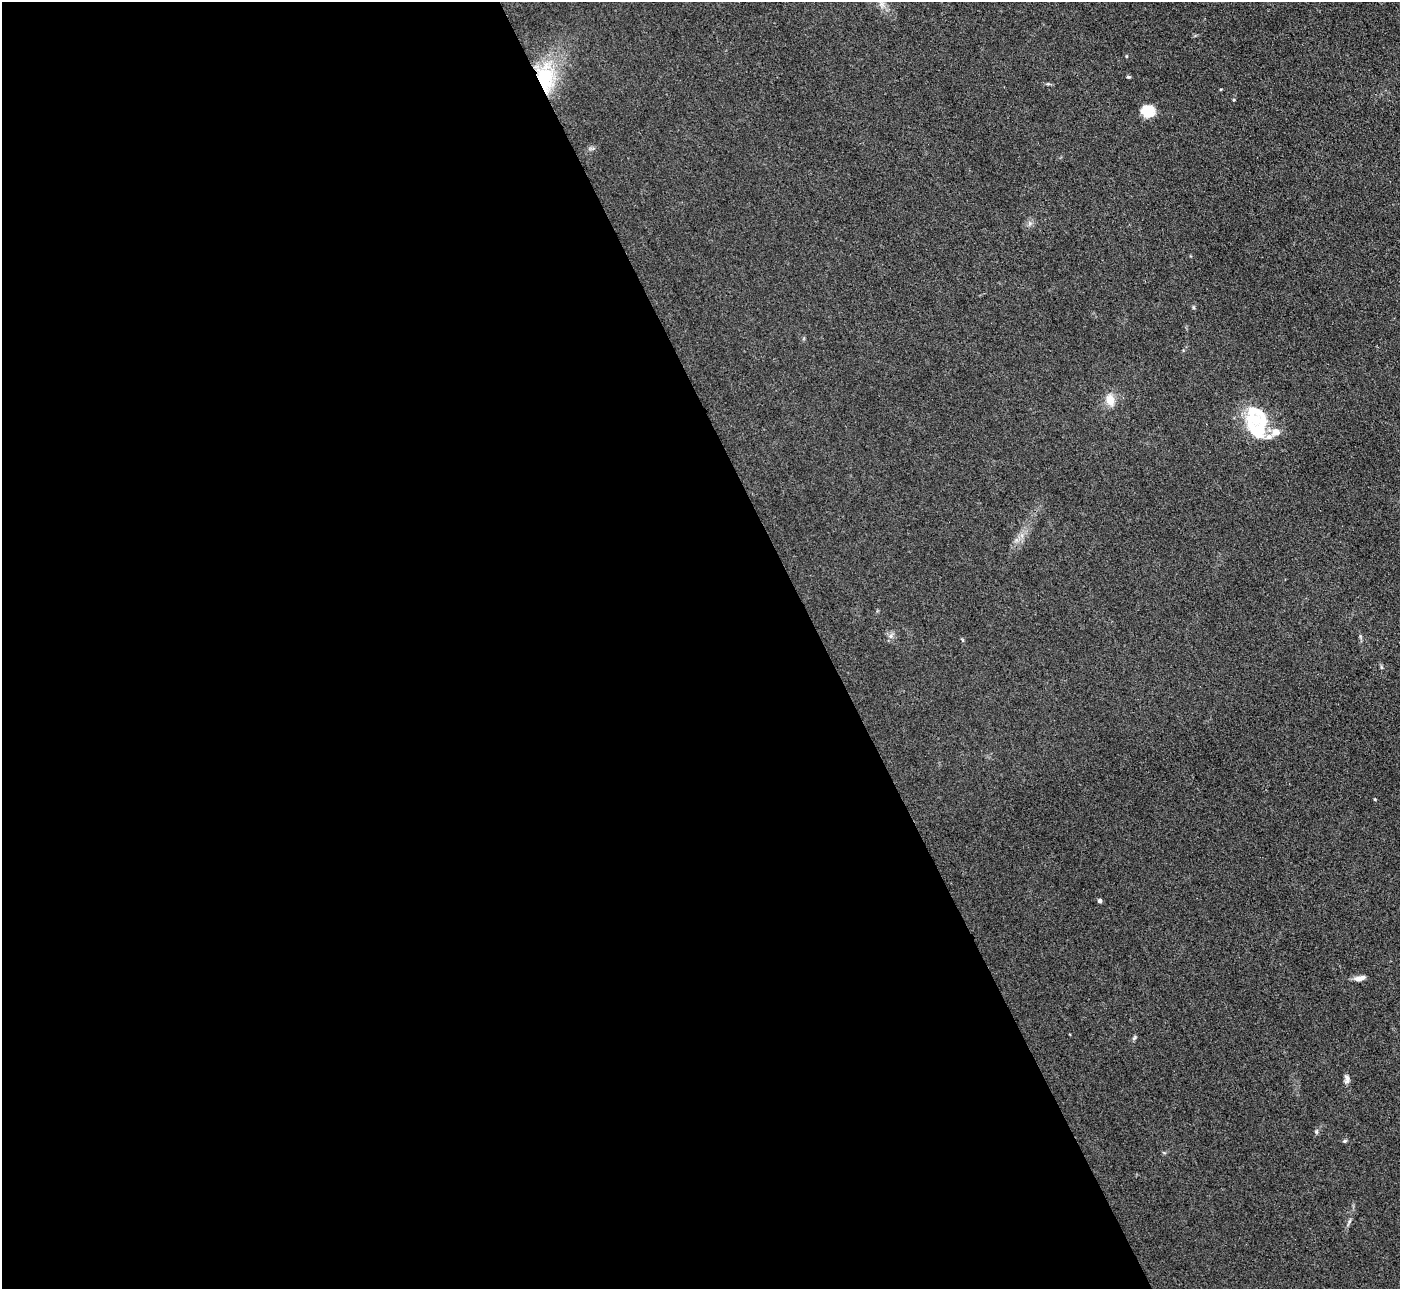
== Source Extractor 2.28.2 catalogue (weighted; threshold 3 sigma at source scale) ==
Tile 9 of 4 x 4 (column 1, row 3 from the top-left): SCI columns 3-1400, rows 1573-2859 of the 5599 x 5585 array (HDU 1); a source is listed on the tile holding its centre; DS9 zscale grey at full resolution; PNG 1402 x 1291 px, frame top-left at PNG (2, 2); no overlay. Shown black and unused: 59% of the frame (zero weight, under 3 of 4 exposures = <1% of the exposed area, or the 3 px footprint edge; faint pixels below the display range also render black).
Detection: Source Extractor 2.28.2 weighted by HDU 2 'WHT'; one run over the whole footprint, this tile lists its part. Background 0.0557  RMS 0.0059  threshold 0.0266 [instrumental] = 3 sigma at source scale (4.5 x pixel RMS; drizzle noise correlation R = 1.50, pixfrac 1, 0.05/0.05 arcsec/px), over >= 5 px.
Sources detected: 21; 4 inside a brighter listed object's ellipse — not listed separately; the other 17 listed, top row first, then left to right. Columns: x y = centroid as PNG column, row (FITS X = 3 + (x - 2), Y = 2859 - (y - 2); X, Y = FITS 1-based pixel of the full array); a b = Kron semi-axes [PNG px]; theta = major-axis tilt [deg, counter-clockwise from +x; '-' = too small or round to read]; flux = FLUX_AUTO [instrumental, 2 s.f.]
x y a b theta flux
882 4 9 6 -73 2.5
1126 56 4 3 - 0.46
1128 77 5 4 - 0.72
545 79 39 23 -77 35
1148 111 13 12 - 12
1110 400 13 9 -77 7.1
1257 411 40 13 -37 14
1256 431 21 17 -15 19
890 636 7 5 89 1.6
1375 799 4 3 - 0.43
1100 901 4 4 - 2.4
1360 978 12 6 13 3.8
1134 1038 8 4 59 0.91
1347 1079 12 6 89 2.2
1316 1132 6 4 72 0.88
1345 1141 6 4 20 0.77
1349 1222 10 3 64 1.3
Overlapping masked pixels (flux is a lower limit): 1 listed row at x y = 545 79